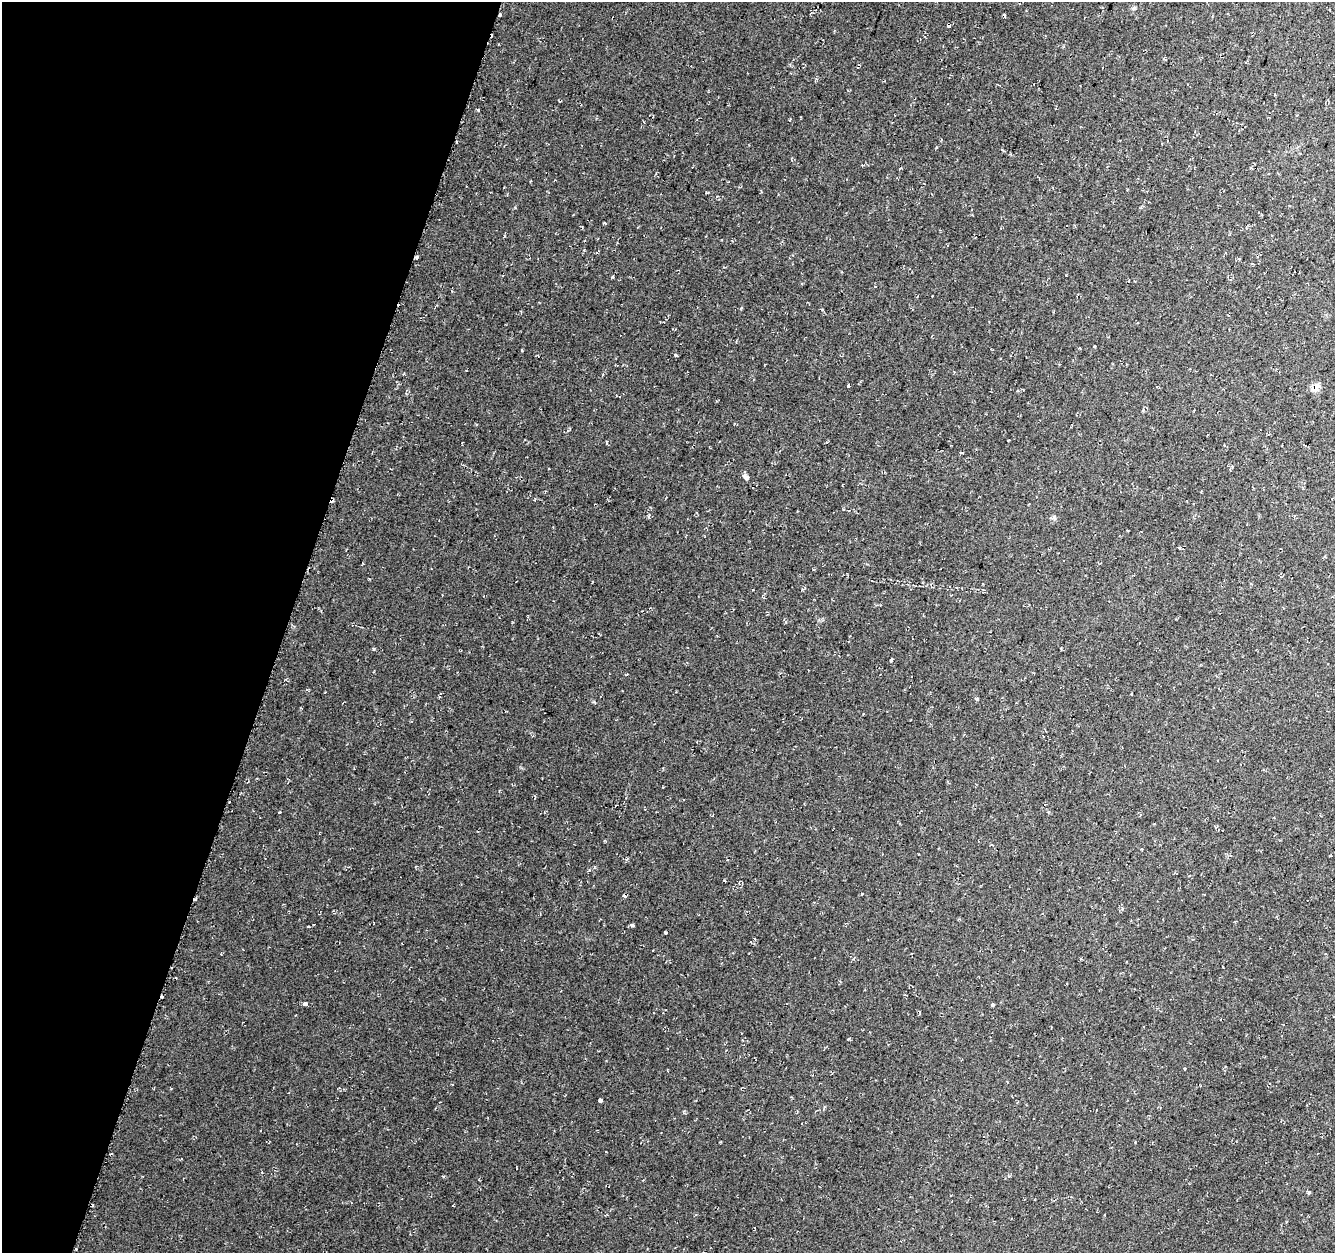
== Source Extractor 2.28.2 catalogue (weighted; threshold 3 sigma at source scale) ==
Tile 9 of 4 x 4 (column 1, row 3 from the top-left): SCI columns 6-1338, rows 1532-2782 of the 5381 x 5612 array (HDU 1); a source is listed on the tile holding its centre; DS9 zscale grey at full resolution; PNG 1337 x 1255 px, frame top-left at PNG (2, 2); no overlay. Shown black and unused: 21% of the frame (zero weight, under 2 of 3 exposures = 2% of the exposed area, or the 3 px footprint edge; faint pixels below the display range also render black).
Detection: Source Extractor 2.28.2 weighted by HDU 2 'WHT'; one run over the whole footprint, this tile lists its part. Background 0.0367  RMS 0.011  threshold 0.0474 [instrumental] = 3 sigma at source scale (4.5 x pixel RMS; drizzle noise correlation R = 1.50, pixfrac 1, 0.0396/0.0396 arcsec/px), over >= 5 px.
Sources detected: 41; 4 cosmic-ray / hot-pixel residue — not listed; the other 37 listed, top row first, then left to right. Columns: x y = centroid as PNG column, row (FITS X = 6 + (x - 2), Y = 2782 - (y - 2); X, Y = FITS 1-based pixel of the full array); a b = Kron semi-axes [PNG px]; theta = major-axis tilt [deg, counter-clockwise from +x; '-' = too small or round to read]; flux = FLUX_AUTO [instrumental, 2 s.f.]
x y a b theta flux
1134 8 6 4 71 1.7
1004 15 4 3 - 1.6
478 110 3 3 - 0.96
604 223 4 2 - 1.1
416 257 3 3 - 2.5
1238 258 5 4 - 1.3
452 291 4 3 - 0.76
1094 346 3 3 - 4.9
522 350 3 3 - 2
676 355 4 3 - 1.5
848 386 3 3 - 1.4
1316 387 9 7 33 9.3
1143 410 4 4 - 1.2
1008 440 3 2 - 0.84
745 477 7 7 - 2.8
649 515 5 3 - 2.2
1180 548 4 3 - 1.4
373 649 4 3 - 1.3
891 660 4 3 - 1.8
1131 694 3 2 - 0.73
977 699 4 3 - 2.6
499 791 4 3 - 0.84
1142 849 3 2 - 0.91
595 868 4 3 - 1.3
862 894 3 3 - 2.2
1122 909 5 4 - 1.5
632 925 4 3 - 2.3
308 926 4 2 - 0.76
905 995 3 2 - 0.86
162 997 4 2 - 1.2
305 1003 4 3 - 5.3
992 1004 4 3 - 9.4
848 1039 5 2 - 1
1184 1069 3 2 - 1.1
600 1100 4 3 - 7.9
721 1142 3 2 - 0.93
1309 1192 5 3 - 1.8
Overlapping masked pixels (flux is a lower limit): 3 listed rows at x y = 416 257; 1316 387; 162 997
Unlisted compact peaks at least as high as the median listed source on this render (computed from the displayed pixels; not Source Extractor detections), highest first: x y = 1054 517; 443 1176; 589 870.